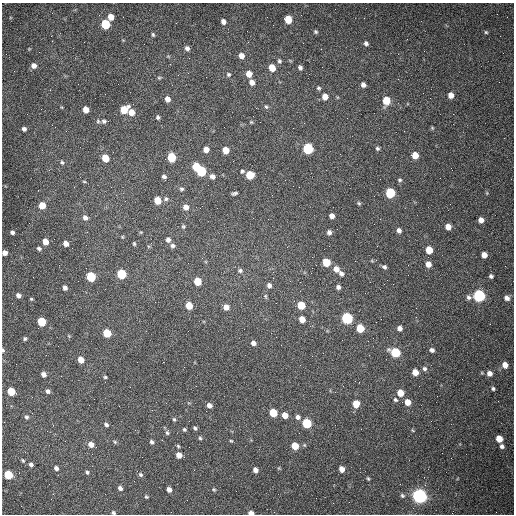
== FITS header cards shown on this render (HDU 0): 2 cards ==
NAXIS1  =                  512 /fastest changing axis
NAXIS2  =                  512 /next to fastest changing axis

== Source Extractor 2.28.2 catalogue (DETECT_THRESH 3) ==
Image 512 x 512 px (HDU 0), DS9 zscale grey, 1 PNG px = 1 image px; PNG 516 x 516 px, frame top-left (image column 1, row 512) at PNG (2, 3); no overlay
Background 1460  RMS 22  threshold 64.8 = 3 sigma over >= 5 px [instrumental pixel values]
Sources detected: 179; all 179 listed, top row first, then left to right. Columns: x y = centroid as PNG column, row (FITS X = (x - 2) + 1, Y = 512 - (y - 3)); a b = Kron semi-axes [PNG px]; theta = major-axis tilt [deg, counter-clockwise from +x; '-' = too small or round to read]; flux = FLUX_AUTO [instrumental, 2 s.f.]
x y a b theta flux
111 17 5 5 - 14000
288 19 6 5 - 31000
223 21 5 4 - 6300
105 24 6 5 - 87000
316 32 6 5 - 2300
486 32 5 4 - 1800
153 35 5 4 - 2000
51 36 3 2 - 1300
366 43 6 4 -52 4000
187 48 5 4 - 4900
321 49 2 2 - 610
241 56 6 5 - 11000
279 61 7 5 -63 2800
34 65 6 6 - 6600
272 68 6 5 - 22000
300 68 5 4 - 3500
228 74 6 5 - 2800
249 74 6 5 - 14000
159 78 6 4 16 1800
252 82 6 5 - 9400
363 85 5 5 - 5400
318 88 5 5 - 2500
105 94 2 2 - 740
451 95 5 5 - 12000
325 97 6 6 - 13000
167 99 6 5 - 8700
386 101 6 5 - 40000
266 107 7 4 -61 2400
86 110 5 5 - 14000
124 110 6 5 - 35000
131 112 6 6 - 15000
158 117 5 4 - 2900
98 121 6 5 - 2600
104 121 6 6 - 3500
251 122 5 5 - 1700
293 128 2 2 - 700
432 128 5 4 - 1500
24 129 4 4 - 4100
404 131 2 2 - 620
377 148 5 5 - 2800
308 149 6 6 - 150000
206 150 5 5 - 11000
226 150 5 5 - 22000
415 155 5 5 - 20000
171 157 6 5 - 63000
105 158 5 5 - 32000
62 162 6 4 -50 2300
196 166 5 5 - 43000
201 171 6 5 - 100000
242 171 5 5 - 2700
250 175 5 5 - 49000
212 176 6 5 - 6300
164 177 5 4 - 3800
400 180 6 4 -14 2200
84 182 5 3 - 1300
299 187 2 2 - 960
181 189 5 5 - 2500
234 193 6 3 20 3000
390 193 6 5 - 110000
487 193 5 3 - 1400
166 199 6 6 - 3200
157 200 5 5 - 31000
359 203 6 4 -23 2000
42 205 5 5 - 22000
186 207 6 6 - 9300
332 216 5 4 - 8100
85 218 6 6 - 6100
481 220 5 5 - 8700
183 226 6 4 -89 2100
448 227 5 5 - 11000
399 231 5 5 - 5200
12 232 4 4 - 4000
141 232 6 3 17 1300
329 232 5 5 - 5100
168 240 6 5 - 5500
45 242 5 5 - 16000
66 243 5 4 - 10000
134 244 4 3 - 1900
173 246 6 6 - 3700
39 248 5 4 - 2900
429 250 6 5 - 25000
5 253 5 4 - 8100
484 255 5 5 - 11000
372 261 6 3 -19 1500
326 262 6 5 - 41000
428 264 6 5 - 11000
384 267 5 4 - 3500
312 268 2 2 - 680
336 269 7 6 - 11000
240 270 7 6 - 3300
121 274 6 5 - 96000
341 274 6 5 - 4700
491 276 4 4 - 3200
91 277 6 5 - 83000
273 278 2 2 - 830
198 281 6 5 - 35000
269 285 6 5 - 5000
338 287 5 4 - 4200
65 288 5 4 - 4800
18 295 5 4 - 5300
265 296 6 4 -74 2300
479 296 6 6 - 280000
469 297 7 6 - 4500
507 298 7 6 - 6300
31 299 4 4 - 1700
276 303 2 2 - 1100
301 305 6 5 - 40000
189 306 5 5 - 31000
226 307 5 5 - 11000
347 318 6 5 - 200000
302 319 5 5 - 15000
381 319 2 2 - 890
42 321 6 5 - 64000
360 328 6 5 - 48000
399 328 5 5 - 6300
107 333 6 5 - 53000
69 336 6 3 -71 1400
25 339 4 4 - 2500
253 343 5 5 - 7200
3 350 6 4 -76 2700
432 350 5 5 - 4300
395 352 6 5 - 110000
81 360 5 5 - 17000
505 365 6 6 - 11000
424 369 6 6 - 3700
415 372 5 5 - 15000
489 373 6 6 - 8500
44 374 5 4 - 7400
105 377 4 4 - 1800
493 389 5 4 - 2600
11 391 6 5 - 47000
48 391 5 5 - 4200
400 393 5 5 - 26000
395 400 6 5 - 3200
408 402 5 5 - 16000
356 404 6 5 - 22000
209 405 5 5 - 6200
273 413 5 5 - 48000
285 415 5 5 - 16000
26 417 6 5 - 3200
298 417 6 5 - 4600
174 419 5 4 - 2100
189 421 2 2 - 710
307 423 6 5 - 96000
106 425 5 4 - 3300
195 428 5 3 - 2400
184 429 4 4 - 2100
413 430 6 3 -46 1400
167 433 7 5 -86 2800
200 438 5 4 - 2000
499 439 5 5 - 20000
231 441 4 3 - 1400
115 442 6 5 - 2300
152 442 5 4 - 3500
91 444 6 5 - 11000
178 446 4 4 - 1800
295 446 5 5 - 27000
502 446 5 5 - 4400
179 455 5 4 - 12000
23 460 5 4 - 1900
31 464 5 5 - 3400
56 468 5 5 - 4600
279 468 6 3 71 1400
342 469 5 4 - 13000
255 470 5 4 - 7600
87 472 5 4 - 2600
8 475 6 5 - 71000
141 475 7 5 -45 2800
368 479 5 3 - 1900
400 484 2 2 - 640
120 488 6 5 - 4300
169 489 5 4 - 7600
214 489 5 4 - 1700
402 495 6 5 - 2400
419 496 6 6 - 700000
146 497 4 3 - 1700
316 498 2 2 - 3400
113 513 5 4 - 2300
251 513 5 4 - 10000
At the frame edge (FLAGS 8, measured only in part): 4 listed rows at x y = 5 253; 3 350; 113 513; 251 513